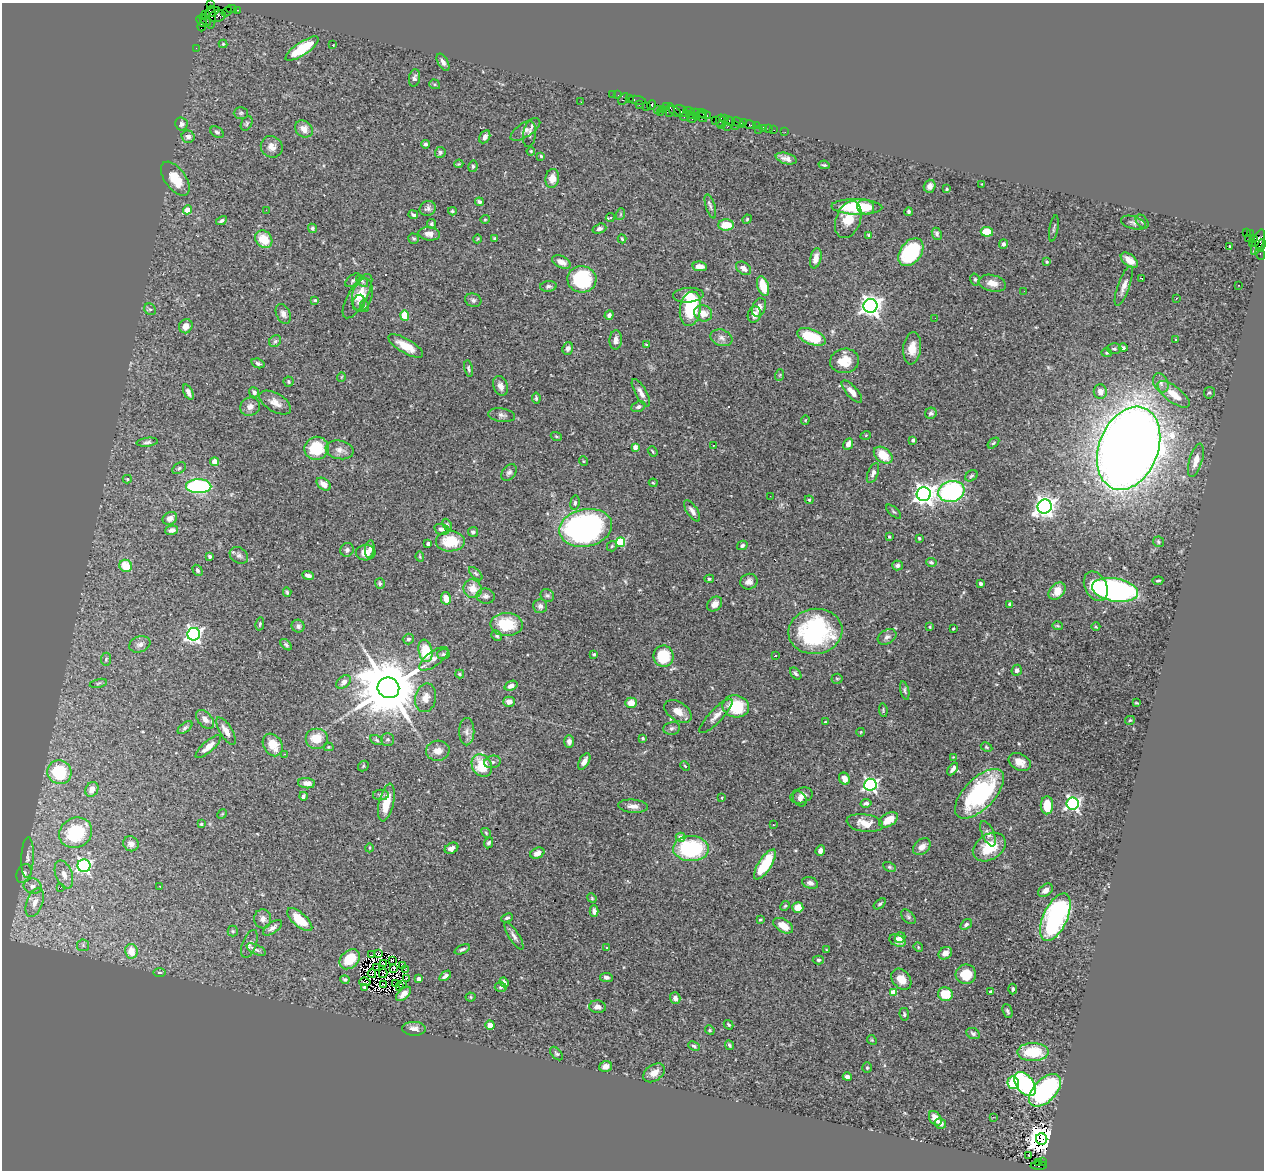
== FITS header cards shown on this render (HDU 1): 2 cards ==
NAXIS1  =                 1262
NAXIS2  =                 1168

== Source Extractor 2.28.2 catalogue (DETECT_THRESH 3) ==
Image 1262 x 1168 px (HDU 1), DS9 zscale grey, 1 PNG px = 1 image px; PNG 1266 x 1172 px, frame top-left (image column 1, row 1168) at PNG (2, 3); each listed source drawn as its Kron ellipse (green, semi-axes under 4 px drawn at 4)
Background 1.44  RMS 0.05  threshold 0.15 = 3 sigma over >= 5 px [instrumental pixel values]
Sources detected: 474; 5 with non-positive FLUX_AUTO (blend fragments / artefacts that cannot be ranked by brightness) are neither listed nor drawn; the other 469 listed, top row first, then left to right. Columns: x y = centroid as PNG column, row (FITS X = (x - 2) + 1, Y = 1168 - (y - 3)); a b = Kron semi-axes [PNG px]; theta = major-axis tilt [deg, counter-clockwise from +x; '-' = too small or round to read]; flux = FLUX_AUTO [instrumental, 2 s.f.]
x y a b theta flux
210 5 4 2 - 28
232 9 5 2 - 66
238 10 3 2 - 35
212 12 8 2 25 240
227 12 6 3 38 90
206 15 3 3 - 69
217 16 8 6 14 470
211 17 11 5 90 360
205 20 7 2 -44 210
201 21 6 3 -46 140
202 25 6 4 73 240
223 44 4 4 - 4.2
333 45 2 2 - 1.8
196 48 2 2 - 23
302 49 19 6 33 130
443 62 9 5 -60 12
414 78 9 5 81 9.1
435 84 6 4 -20 4.4
612 94 2 2 - 46
618 95 2 2 - 20
623 99 6 4 60 270
629 99 3 2 - 80
637 100 9 3 -10 230
581 102 2 2 - 3.7
639 105 3 2 - 79
652 105 5 4 - 290
647 107 3 3 - 180
666 107 4 2 - 76
657 109 2 2 - 140
662 109 2 2 - 30
670 110 7 4 81 340
675 111 7 2 -39 230
681 111 8 5 -30 380
689 111 6 2 -5 340
660 112 2 2 - 26
241 113 7 6 - 6.5
698 113 8 3 -14 82
704 114 7 3 -23 300
692 115 3 3 - 200
685 116 5 2 - 120
696 116 3 2 - 140
702 117 5 3 - 200
692 119 5 3 - 330
724 119 3 2 - 75
715 120 2 2 - 66
720 120 6 3 78 130
730 121 5 3 - 110
247 123 8 5 61 6.7
738 123 6 3 -41 210
744 123 3 2 - 14
181 124 6 6 - 9.8
721 125 4 2 - 120
735 125 4 3 - 69
750 125 5 3 - 140
756 126 2 2 - 18
727 127 3 2 - 190
764 128 4 3 - 84
304 129 9 7 -41 24
759 129 2 2 - 23
769 129 2 2 - 13
525 130 17 7 34 22
774 130 2 2 - 42
217 132 7 5 -34 7.5
785 132 2 2 - 13
529 134 13 6 83 14
188 137 6 6 - 15
485 137 7 5 61 13
425 144 4 4 - 6.1
272 147 11 10 - 24
531 151 4 3 - 3.3
440 152 5 5 - 6.6
541 156 3 3 - 4.5
786 159 11 5 -15 17
459 164 4 3 - 3.6
824 165 5 3 - 4.5
473 166 6 4 77 5.7
552 178 9 7 81 33
175 179 20 10 -54 64
982 184 2 2 - 1.9
930 186 6 6 - 15
947 189 4 3 - 3.1
479 202 4 3 - 7.6
710 206 12 4 -73 11
857 207 25 7 -2 170
866 207 8 7 - 53
428 208 8 7 - 11
188 210 5 4 - 56
266 210 2 2 - 35
452 211 4 3 - 4.9
909 212 4 3 - 6.1
621 214 6 4 71 4.1
413 215 5 3 - 8.1
610 218 4 3 - 16
485 219 4 4 - 3.5
747 219 5 4 - 3.3
848 220 19 12 68 90
221 221 6 3 29 7.1
1142 221 8 5 -50 7.1
1134 223 13 6 -16 12
431 224 4 4 - 5.6
726 225 8 5 1 60
313 228 5 4 - 7.6
1054 228 13 3 80 6.3
599 229 7 5 18 12
987 232 6 5 - 75
1246 233 3 2 - 320
1250 233 3 3 - 17
429 234 11 6 -6 21
937 234 6 4 -66 7.6
869 236 3 3 - 16
494 238 4 3 - 3.1
1248 238 2 2 - 21
1254 238 3 3 - 460
264 239 9 8 - 64
414 239 5 5 - 5.2
477 239 4 3 - 2.8
622 239 4 3 - 4.5
1258 242 13 5 70 690
1003 244 5 4 - 8.5
1252 244 3 3 - 69
1261 245 7 4 72 520
1230 247 3 3 - 4.4
911 252 16 10 52 280
1260 254 6 3 -64 95
816 258 10 5 77 24
1129 260 10 5 -37 32
561 262 10 5 -24 25
1047 262 3 3 - 5.1
700 266 7 5 -7 27
744 268 8 5 -36 23
1142 278 3 2 - 4.6
582 279 14 13 - 210
975 279 6 4 -74 5.1
353 280 9 5 40 8
362 281 7 4 -46 7.1
992 283 14 8 -12 30
1238 285 2 2 - 2.8
548 286 8 5 6 8.7
763 286 10 5 -72 74
1124 286 21 6 70 23
1024 291 2 2 - 1.7
362 295 17 10 75 36
688 295 15 7 4 35
357 296 25 9 60 44
1176 298 3 2 - 5.1
315 300 4 3 - 5.4
473 300 8 6 -17 9.5
359 302 8 6 81 9.5
365 306 6 3 -70 3.8
870 306 7 7 - 2200
759 307 10 6 66 22
150 309 6 5 - 6.7
690 309 17 10 82 180
703 313 9 8 - 35
283 314 10 7 -65 15
754 314 8 6 73 20
609 315 5 4 - 9.8
405 316 5 4 - 76
935 318 3 2 - 2.6
186 326 7 6 - 26
811 337 15 7 -22 160
721 338 11 8 -19 17
616 340 9 6 87 17
1176 340 3 3 - 3
275 341 6 5 - 6.7
646 344 3 3 - 10
406 346 20 7 -30 52
568 348 6 5 - 11
912 348 16 9 83 42
1123 348 4 4 - 7.5
1114 349 7 5 -2 8
1107 353 5 4 - 4.3
845 361 14 12 9 62
258 363 7 4 -18 8.1
468 369 8 4 -78 6.5
780 375 6 3 71 3.7
341 377 5 3 - 2.4
289 382 5 5 - 4.4
1161 383 10 7 -65 14
500 386 10 7 -70 18
1100 391 7 6 - 20
188 392 8 4 -65 18
254 392 5 5 - 11
852 392 14 5 -48 24
641 393 15 5 -60 22
1209 393 6 5 - 5.6
1174 394 19 8 -37 52
536 398 5 3 - 5.5
275 403 17 9 -30 30
250 407 10 9 - 19
638 407 7 5 24 9.6
931 413 6 5 - 9.3
502 415 13 6 -8 12
805 420 4 4 - 3.2
866 435 5 3 - 2.7
556 436 5 3 - 3.9
913 440 4 3 - 6.5
147 442 10 4 6 8.3
993 443 7 4 37 5.2
848 444 6 4 64 17
713 445 3 2 - 3.9
635 447 4 4 - 36
317 448 12 11 - 110
1129 448 43 29 68 7600
340 450 14 9 -11 22
653 451 5 3 - 4
883 455 10 7 -38 64
1196 460 17 6 73 33
583 461 5 3 - 2.6
215 462 4 4 - 59
179 468 7 5 31 6.4
509 472 9 6 49 11
873 473 10 5 68 11
971 476 7 5 33 5.9
127 479 4 4 - 4.7
653 483 4 3 - 2.8
324 484 8 5 -37 22
199 486 13 7 -1 400
951 491 13 10 16 570
924 494 7 7 - 2100
770 496 2 2 - 5.3
809 500 4 3 - 3.7
575 503 7 4 83 7.4
1045 506 7 7 - 1900
692 511 12 5 -56 16
894 512 9 4 -44 5.7
170 518 7 6 - 20
447 525 6 4 -65 4.6
586 528 27 18 11 980
442 529 7 5 -16 14
172 530 7 4 14 15
473 532 5 5 - 7.6
889 536 3 3 - 6
919 538 3 3 - 4.6
450 541 14 10 1 87
620 542 5 5 - 210
1158 542 5 5 - 6
428 544 4 3 - 6.9
742 545 5 4 - 7.1
612 546 5 5 - 4.4
370 549 9 4 82 12
347 550 7 6 - 9.5
366 553 9 7 4 32
239 555 10 7 -32 12
209 556 4 3 - 6.3
420 557 5 4 - 3.3
931 562 5 4 - 6.5
897 565 5 5 - 10
126 566 6 6 - 83
197 570 6 4 -57 7.4
476 574 8 4 -44 5.6
308 576 6 3 -18 14
709 579 5 4 - 4.3
1158 581 5 3 - 4.7
749 582 9 7 23 19
380 583 5 5 - 5
980 584 3 3 - 13
1096 586 15 11 -62 110
473 589 9 9 - 42
1115 590 23 11 -10 830
1057 591 10 7 47 49
287 592 5 4 - 4.4
547 595 7 6 - 7.2
486 596 9 7 -9 12
446 598 6 5 - 29
715 604 8 6 45 20
1009 604 3 3 - 4.2
540 606 7 7 - 10
260 624 6 4 76 4.4
507 624 16 11 -2 130
298 626 6 6 - 10
1057 626 5 3 - 3.8
930 627 4 3 - 3.5
1096 627 4 3 - 2.8
953 629 3 2 - 3.3
815 631 27 22 7 430
194 634 6 6 - 1100
497 636 5 5 - 6.3
887 637 10 7 29 13
408 639 5 5 - 7.6
140 644 11 8 21 17
286 645 7 4 -44 5.6
425 651 11 7 -79 130
443 654 6 5 - 6.1
594 654 4 3 - 5.8
663 656 10 10 - 140
775 656 3 2 - 30
106 659 6 5 - 5.6
434 659 17 7 36 20
1017 670 5 5 - 8.9
460 674 4 3 - 4.5
796 674 7 4 -48 7.2
837 679 5 5 - 4.3
344 682 8 5 41 15
98 683 9 3 13 4.7
511 686 7 4 22 16
388 688 11 10 - 33000
905 690 9 4 -75 6.6
426 698 14 10 78 31
509 702 5 5 - 22
631 703 6 5 - 41
1136 703 3 2 - 2.8
736 706 13 11 -11 130
883 710 7 3 -84 4
678 711 15 9 -33 33
716 716 23 6 46 24
205 719 11 7 -46 18
1130 720 5 4 - 4.5
825 722 3 3 - 2.7
185 728 8 4 38 7.3
672 728 8 6 11 9.5
226 731 15 6 -58 25
467 732 14 7 90 19
861 732 4 2 - 2.5
316 738 11 10 - 66
643 738 4 3 - 3.6
388 739 6 6 - 7
377 740 7 4 -28 5.5
569 742 6 5 - 11
273 745 12 9 -58 59
208 747 16 5 41 29
329 747 5 4 - 3.8
986 747 6 4 -28 4.8
438 751 12 10 4 29
284 754 3 3 - 3.6
953 757 3 3 - 2.3
584 761 9 5 61 21
492 762 8 6 13 10
1020 762 11 8 -29 31
363 766 6 4 48 4.3
482 766 12 9 -59 110
685 766 5 3 - 2.6
953 769 7 3 56 11
59 772 12 12 - 170
844 779 6 5 - 27
307 783 8 5 -5 18
870 785 6 6 - 850
92 789 8 6 61 31
979 794 31 15 46 400
381 795 8 5 0 8.2
303 796 4 3 - 6.4
802 796 11 7 17 17
722 798 3 2 - 2.2
800 799 8 6 -53 11
386 802 19 7 77 74
866 803 5 4 - 8.8
1073 804 6 6 - 880
1047 805 9 6 -90 63
633 806 15 6 -5 23
222 814 5 4 - 3.2
888 820 10 6 32 53
865 823 18 8 -9 40
201 824 4 4 - 4.3
773 825 3 2 - 6.1
76 833 17 14 30 210
486 833 5 4 - 4.5
988 834 13 6 -66 16
681 837 5 4 - 24
489 843 6 4 64 7.2
131 844 8 7 - 18
922 847 10 7 42 23
989 847 18 12 33 91
369 848 4 3 - 3.1
451 848 7 5 30 16
691 849 18 12 -1 330
820 851 5 4 - 13
537 853 7 5 24 18
28 857 20 6 87 22
765 864 17 6 57 140
84 866 6 6 - 740
889 867 7 4 -27 5.1
24 874 10 7 64 14
64 875 14 8 -69 30
810 883 8 5 -20 14
33 886 9 7 -13 20
160 886 2 2 - 2.8
60 888 3 3 - 40
1046 890 8 5 38 17
592 898 5 4 - 3.8
35 902 15 8 70 35
880 904 7 4 37 5.4
785 906 5 4 - 4.2
798 908 5 5 - 38
594 911 6 4 -88 15
908 917 9 5 -46 7.9
1055 917 25 12 66 640
507 918 6 4 25 6.5
263 919 9 8 - 16
300 920 15 7 -41 82
760 920 3 3 - 3.3
966 924 6 4 34 7.6
783 926 11 6 -32 44
272 928 11 5 36 13
233 931 5 5 - 4.6
514 936 16 5 -57 13
900 937 5 5 - 20
897 940 8 5 -24 26
249 944 15 7 69 14
83 945 6 6 - 7
918 947 5 4 - 3.6
607 948 3 3 - 4.1
462 949 8 4 23 7.4
826 949 3 2 - 2.3
256 950 10 4 -24 11
131 951 7 6 - 47
945 953 7 5 38 21
379 954 4 2 - 3.4
372 955 3 2 - 1.1
350 959 11 8 43 91
393 960 3 2 - 1.8
818 960 5 4 - 6.3
384 964 3 2 - 3.4
402 965 4 2 - 3.1
377 968 3 3 - 6.3
393 968 2 2 - 4.7
406 970 4 2 - 0.56
159 973 6 3 0 4.4
383 973 5 2 - 3.9
372 974 4 3 - 1.1
966 974 10 10 - 69
445 976 7 4 35 12
606 977 6 4 -9 9
345 979 5 4 - 6.1
406 979 2 2 - 0.82
419 979 4 4 - 13
901 979 11 8 -50 40
365 982 6 2 -5 8.1
504 982 5 4 - 12
395 983 2 2 - 2.9
383 984 3 2 - 0.85
402 984 3 2 - 3.5
399 986 2 2 - 4.2
365 987 4 3 - 6.4
501 987 6 4 4 6.5
1013 989 5 4 - 6.7
990 991 3 2 - 4.8
893 992 4 4 - 78
403 994 9 5 41 20
945 994 7 6 - 89
470 997 5 4 - 4.9
675 998 6 5 - 15
597 1007 8 6 -5 19
1008 1011 7 4 -69 7
904 1014 6 5 - 5.8
490 1025 5 4 - 25
729 1025 5 3 - 5.1
414 1029 12 7 -2 19
710 1030 5 4 - 3.8
973 1034 7 5 -25 8.9
872 1040 5 4 - 3.9
729 1045 5 3 - 5.3
694 1046 6 4 -25 6.5
1033 1052 15 9 0 130
556 1053 8 5 -47 6
605 1066 6 5 - 16
867 1068 5 4 - 4.4
654 1073 12 8 34 28
847 1077 4 3 - 13
1013 1083 6 5 - 98
1025 1084 14 8 -51 490
1045 1090 20 11 46 460
993 1117 3 2 - 14
935 1118 8 5 -56 32
940 1124 6 5 - 14
1042 1139 6 5 - 7000
1029 1155 3 2 - 5
1042 1161 3 2 - 320
1038 1163 3 2 - 100
1039 1166 8 3 1 380
At the frame edge (FLAGS 8, measured only in part): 1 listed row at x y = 210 5
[5 non-positive-flux detections neither listed nor drawn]